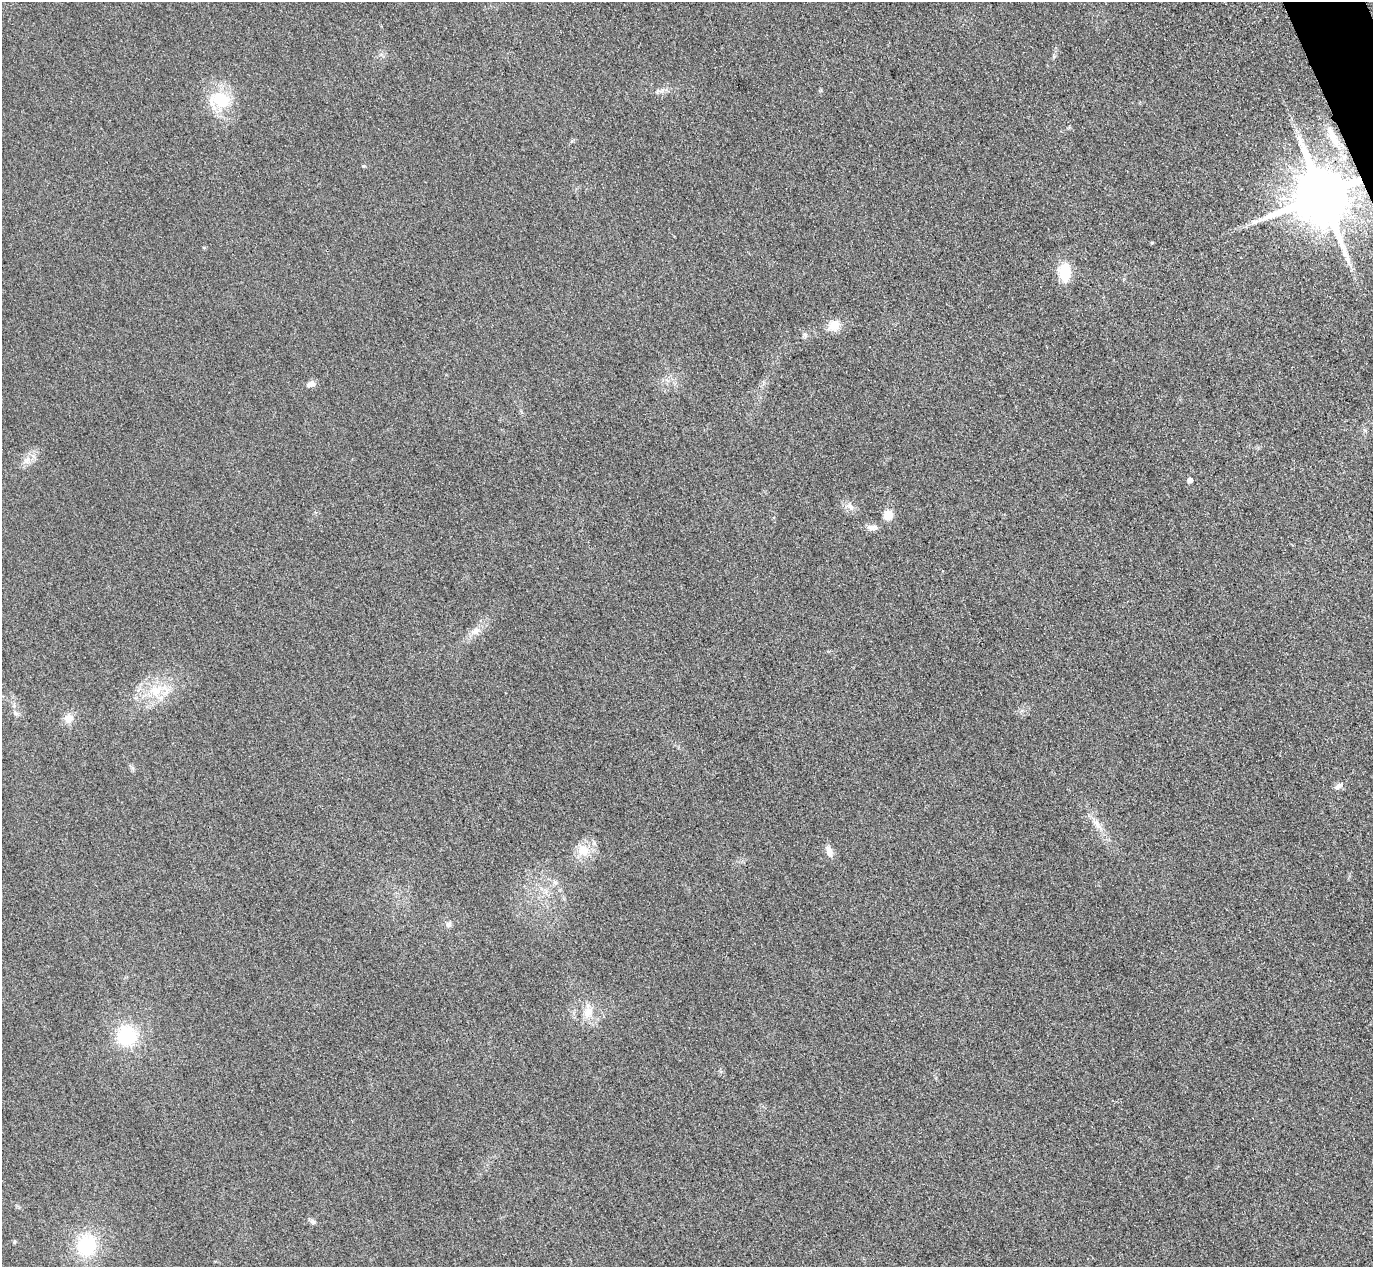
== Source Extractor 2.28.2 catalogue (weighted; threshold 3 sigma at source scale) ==
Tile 10 of 4 x 4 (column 2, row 3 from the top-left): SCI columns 1402-2772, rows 1568-2832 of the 5546 x 5533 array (HDU 1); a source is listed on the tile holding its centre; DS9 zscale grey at full resolution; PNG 1375 x 1269 px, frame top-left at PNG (2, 2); no overlay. Shown black and unused: <1% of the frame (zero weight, under 3 of 4 exposures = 3% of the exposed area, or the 3 px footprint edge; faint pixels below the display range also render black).
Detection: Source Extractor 2.28.2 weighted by HDU 2 'WHT'; one run over the whole footprint, this tile lists its part. Background 0.139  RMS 0.019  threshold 0.0852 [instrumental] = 3 sigma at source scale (4.5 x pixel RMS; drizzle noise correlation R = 1.50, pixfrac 1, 0.05/0.05 arcsec/px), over >= 5 px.
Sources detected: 27; all 27 listed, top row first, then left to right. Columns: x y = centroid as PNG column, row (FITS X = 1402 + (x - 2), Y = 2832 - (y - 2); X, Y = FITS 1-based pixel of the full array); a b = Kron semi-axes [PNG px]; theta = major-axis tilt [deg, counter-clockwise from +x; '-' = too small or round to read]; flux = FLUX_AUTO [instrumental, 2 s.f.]
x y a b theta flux
1054 56 6 4 -89 2.9
220 100 28 20 -8 73
1333 137 37 10 -61 43
1322 195 14 14 - 17000
1255 222 12 6 11 9.7
1152 243 4 4 - 2
1064 272 17 12 87 58
834 325 15 13 26 23
311 384 11 6 23 9.8
27 460 9 4 9 6.9
1190 480 5 4 - 10
850 507 11 7 -32 10
888 515 9 8 - 28
872 527 15 7 2 9.9
475 631 16 7 26 14
156 691 17 16 - 44
16 713 7 5 -30 4.5
68 718 11 10 - 18
1338 786 13 6 38 8.3
1097 825 15 7 -67 14
583 851 16 15 - 34
829 851 16 7 -71 13
448 925 7 7 - 5.6
588 1012 14 12 87 23
127 1035 26 25 - 94
313 1222 6 6 - 4.2
87 1245 23 20 63 110
Overlapping masked pixels (flux is a lower limit): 2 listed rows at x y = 1333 137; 1322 195
Unlisted compact peaks at least as high as the median listed source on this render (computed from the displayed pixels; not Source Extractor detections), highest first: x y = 363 166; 14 1242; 662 90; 555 882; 132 768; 821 90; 572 141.